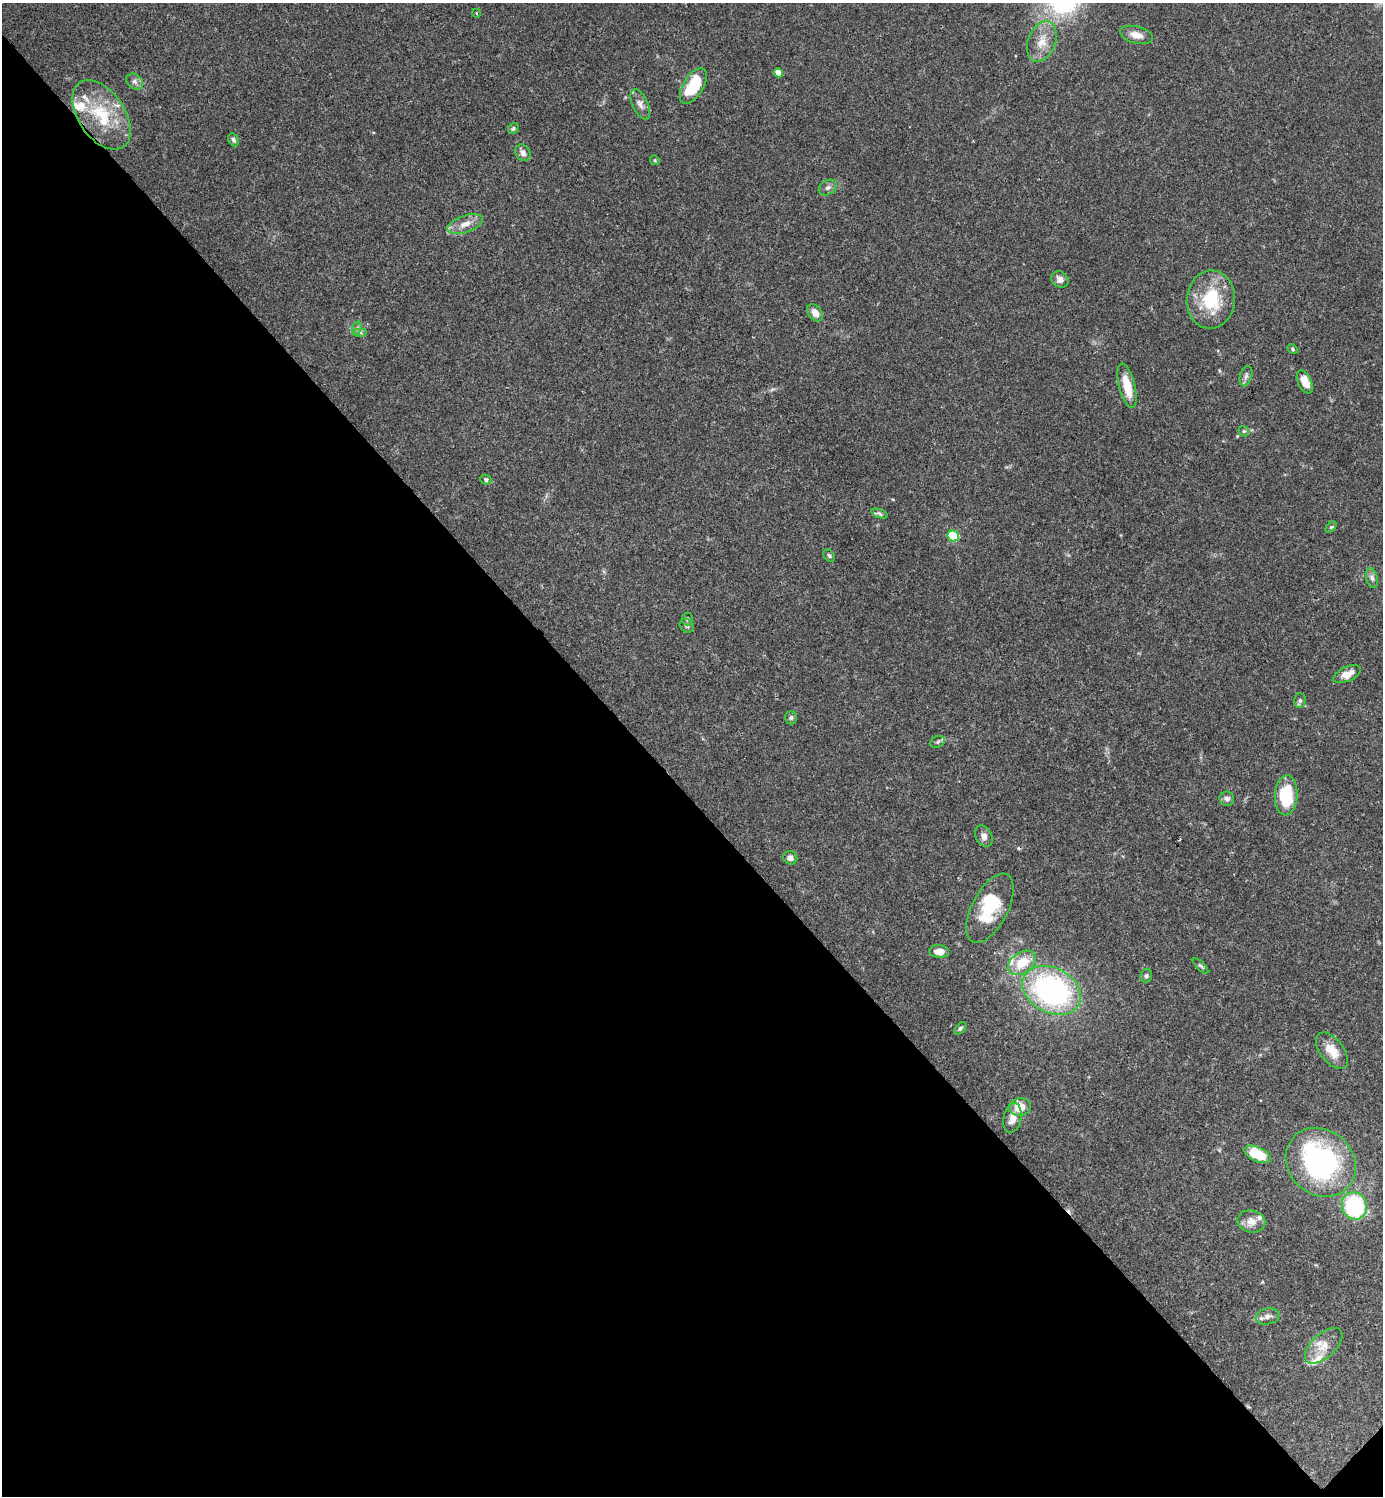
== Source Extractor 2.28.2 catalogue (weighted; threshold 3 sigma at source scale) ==
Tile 14 of 4 x 4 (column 2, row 4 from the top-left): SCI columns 1683-3063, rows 4-1497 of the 5985 x 5985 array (HDU 1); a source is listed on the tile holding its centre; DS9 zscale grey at full resolution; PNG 1385 x 1498 px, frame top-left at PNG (2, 3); each listed source drawn as its Kron ellipse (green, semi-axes under 4 px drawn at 4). Shown black and unused: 47% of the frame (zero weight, under 3 of 4 exposures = <1% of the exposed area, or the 3 px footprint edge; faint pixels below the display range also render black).
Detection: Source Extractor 2.28.2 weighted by HDU 2 'WHT'; one run over the whole footprint, this tile lists its part. Background 0.153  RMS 0.0046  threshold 0.0206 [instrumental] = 3 sigma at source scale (4.5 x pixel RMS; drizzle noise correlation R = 1.50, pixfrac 1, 0.05/0.05 arcsec/px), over >= 5 px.
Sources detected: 68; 2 inside a brighter object's white glare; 2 cosmic-ray / hot-pixel residue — neither listed nor drawn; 8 inside a brighter listed object's ellipse — not listed separately; the other 56 listed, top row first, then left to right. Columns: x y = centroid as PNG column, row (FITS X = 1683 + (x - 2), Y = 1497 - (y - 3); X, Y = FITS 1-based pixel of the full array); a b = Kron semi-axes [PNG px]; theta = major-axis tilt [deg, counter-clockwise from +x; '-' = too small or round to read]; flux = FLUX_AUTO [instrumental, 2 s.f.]
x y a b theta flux
476 13 4 3 - 0.4
1136 35 17 8 -14 3.9
1042 42 21 13 68 7.6
778 73 5 4 - 5
135 81 9 7 -38 1.8
693 86 20 10 58 18
640 104 16 7 -65 2.9
101 115 39 23 -56 24
513 129 6 4 57 0.76
233 140 7 5 -62 1.4
523 153 9 7 -58 2.5
655 160 5 4 - 0.56
828 187 10 7 32 1.7
465 224 18 8 19 4.9
1060 279 9 8 - 2.4
1211 300 29 24 85 23
815 313 9 6 -52 4.1
357 328 7 4 71 1.1
360 333 7 4 0 1
1293 349 6 4 -30 0.69
1246 376 10 6 74 1.5
1305 382 12 6 -65 5.8
1127 386 23 8 -76 9.5
1244 431 5 4 - 0.64
486 480 5 5 - 1.1
880 514 8 3 -19 0.89
1331 527 6 4 43 0.66
953 536 6 5 - 28
829 556 7 5 -50 0.82
1372 578 10 6 -75 1.5
687 619 6 5 - 0.95
687 626 7 6 - 1.1
1347 674 15 7 25 5.2
1300 701 7 5 89 1.1
791 718 7 5 -90 0.94
938 742 7 5 22 1.1
1286 795 20 11 87 22
1227 799 7 7 - 1.6
984 836 11 8 -63 2.5
790 858 7 6 - 1.9
990 908 38 18 62 23
939 951 10 6 -3 4
1022 963 15 10 35 11
1200 966 10 4 -46 0.82
1146 976 7 5 65 1
1052 990 31 22 -28 99
960 1028 7 4 45 0.88
1332 1051 21 11 -51 7
1020 1107 11 8 9 7.5
1012 1118 15 8 78 4.4
1258 1154 14 7 -25 15
1321 1162 37 32 -42 100
1354 1206 14 12 -70 47
1251 1221 14 11 -11 4.5
1267 1316 12 8 11 2.4
1324 1346 23 12 42 6.7